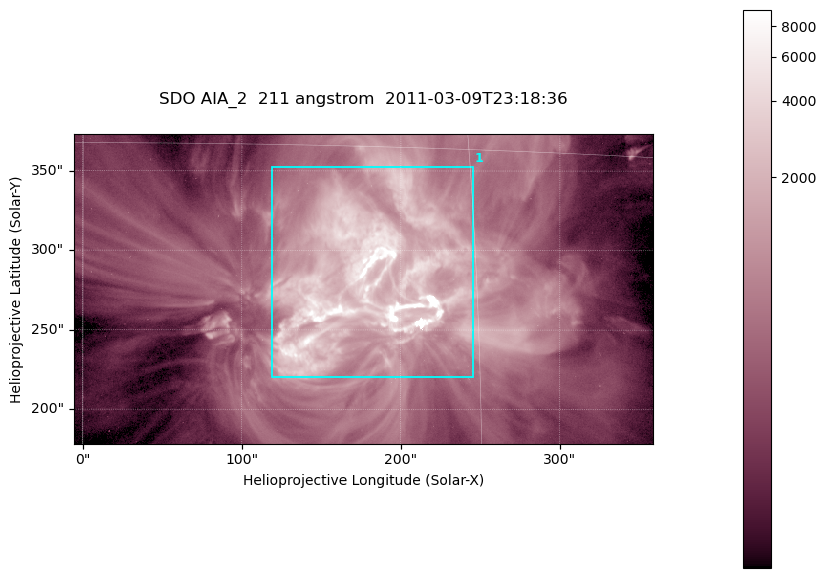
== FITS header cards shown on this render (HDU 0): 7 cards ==
TELESCOP= 'SDO     '           /
INSTRUME= 'AIA_2   '           /
WAVELNTH=                  211 /
WAVEUNIT= 'angstrom'           /
DATE-OBS= '2011-03-09T23:18:36.62' /
CTYPE1  = 'HPLN-TAN'           /
CTYPE2  = 'HPLT-TAN'           /

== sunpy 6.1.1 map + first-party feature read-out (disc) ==
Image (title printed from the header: SDO AIA_2  211 angstrom  2011-03-09T23:18:36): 606 x 324 px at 0.601 arcsec/px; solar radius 967 arcsec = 1609 px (partial field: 2.4% of the solar disc is inside the frame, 100% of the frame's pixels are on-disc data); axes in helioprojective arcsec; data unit not stated in the header (colour bar unlabelled)
Pointing: header CRPIX1/2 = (2040.79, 2040.71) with CRVAL1/2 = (0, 0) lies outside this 606 x 324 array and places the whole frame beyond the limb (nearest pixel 1.39 R_sun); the SolarSoft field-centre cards XCEN/YCEN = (176.4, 275.7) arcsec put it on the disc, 1860 arcsec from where CRPIX/CRVAL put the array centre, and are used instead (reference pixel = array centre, CRVAL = XCEN/YCEN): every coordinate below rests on XCEN/YCEN
Orientation: roll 0.0565 deg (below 1 deg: not rotated)
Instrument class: DISC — disc imager (sunpy class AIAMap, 211 A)
Bright regions (active regions / flare kernels): reference = the on-disc median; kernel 5 px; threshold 5 sigma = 1828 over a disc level ~464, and >= 1.15x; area >= 196 px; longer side >= 4 px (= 2.4 arcsec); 1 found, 1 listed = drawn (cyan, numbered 1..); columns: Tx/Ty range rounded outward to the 2 arcsec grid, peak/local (2 s.f.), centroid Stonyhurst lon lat
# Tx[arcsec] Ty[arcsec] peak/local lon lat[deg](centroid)
1 118..246 220..354 35 +11 +10